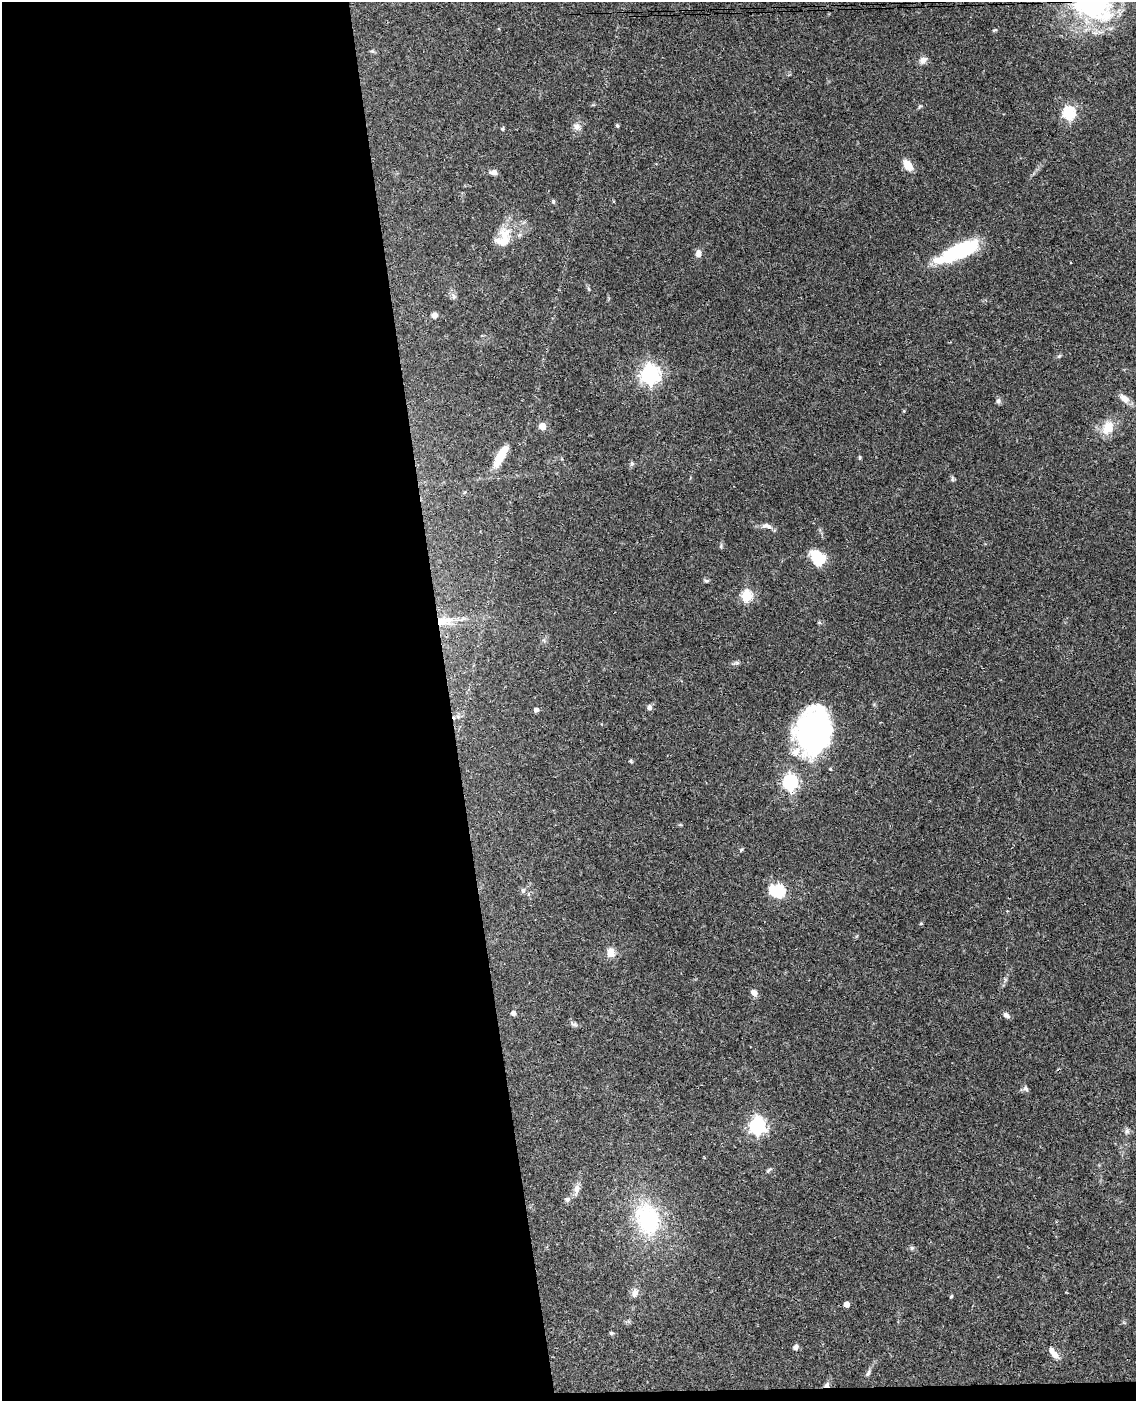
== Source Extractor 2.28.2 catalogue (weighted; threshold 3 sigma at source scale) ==
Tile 9 of 4 x 3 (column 1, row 3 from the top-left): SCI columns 58-1191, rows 243-1641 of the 4648 x 4580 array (HDU 1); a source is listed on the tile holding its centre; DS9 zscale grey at full resolution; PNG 1138 x 1403 px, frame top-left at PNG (2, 2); no overlay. Shown black and unused: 40% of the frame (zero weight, under 3 of 4 exposures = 6% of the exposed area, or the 3 px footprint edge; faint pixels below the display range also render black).
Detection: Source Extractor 2.28.2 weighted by HDU 2 'WHT'; one run over the whole footprint, this tile lists its part. Background 0.0901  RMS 0.0036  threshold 0.0161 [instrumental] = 3 sigma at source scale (4.5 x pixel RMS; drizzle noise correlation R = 1.50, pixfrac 1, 0.05/0.05 arcsec/px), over >= 5 px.
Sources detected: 70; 3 inside a brighter object's white glare — not listed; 3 inside a brighter listed object's ellipse — not listed separately; the other 64 listed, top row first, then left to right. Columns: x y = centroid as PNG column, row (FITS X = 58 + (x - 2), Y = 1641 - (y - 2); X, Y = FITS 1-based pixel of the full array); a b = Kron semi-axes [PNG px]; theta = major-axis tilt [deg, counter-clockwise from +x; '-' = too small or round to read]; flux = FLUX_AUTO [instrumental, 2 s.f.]
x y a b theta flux
994 30 7 3 21 0.45
923 60 11 8 42 1.7
1069 113 6 6 - 45
617 126 5 4 - 0.47
577 127 10 9 - 1.9
503 129 5 4 - 0.53
907 165 12 7 -54 4.8
494 172 8 6 -9 1.5
553 201 6 4 -72 0.44
504 234 20 18 69 6.9
960 250 40 14 22 30
698 253 8 7 - 2
454 297 8 6 90 0.99
434 315 7 6 - 1.5
1059 356 7 4 44 0.5
650 374 7 7 - 170
1124 398 14 8 -37 2.8
998 401 8 6 64 0.89
904 411 5 3 - 0.31
542 426 5 5 - 7
1108 427 19 14 57 6.6
501 455 26 8 59 8.3
860 457 5 4 - 0.43
632 464 7 5 69 0.69
952 479 9 4 -89 0.6
766 526 15 7 -8 1.9
816 556 14 11 -48 8.6
706 581 7 5 0 0.62
746 596 6 5 - 29
441 621 26 13 -5 8.6
819 622 5 5 - 0.43
737 663 7 4 -18 0.64
649 708 8 6 85 1.1
536 710 4 4 - 1.6
458 717 6 4 -19 0.68
814 732 45 31 81 84
631 761 4 4 - 0.68
830 769 4 3 - 0.37
790 782 7 6 - 82
680 825 6 3 -17 0.38
741 850 6 4 47 0.48
523 891 7 5 71 0.75
778 891 7 6 - 41
611 953 13 11 83 2.8
754 992 8 6 -44 1.9
513 1013 5 4 - 1.6
1006 1015 9 6 -38 1.3
573 1024 12 5 -25 0.97
1026 1089 9 6 -49 0.95
757 1126 7 6 - 100
1127 1131 8 6 59 1
769 1170 10 4 40 0.71
577 1189 13 7 83 2.1
567 1199 8 6 6 0.96
647 1219 36 25 -72 34
912 1248 7 5 45 0.63
635 1293 14 8 74 1.9
951 1296 5 4 - 0.37
846 1304 4 4 - 2.9
611 1333 5 4 - 0.69
796 1347 7 6 - 1.2
1053 1353 18 7 -51 2.6
868 1373 10 5 66 0.98
826 1385 8 6 27 1
Overlapping masked pixels (flux is a lower limit): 2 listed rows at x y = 441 621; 826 1385